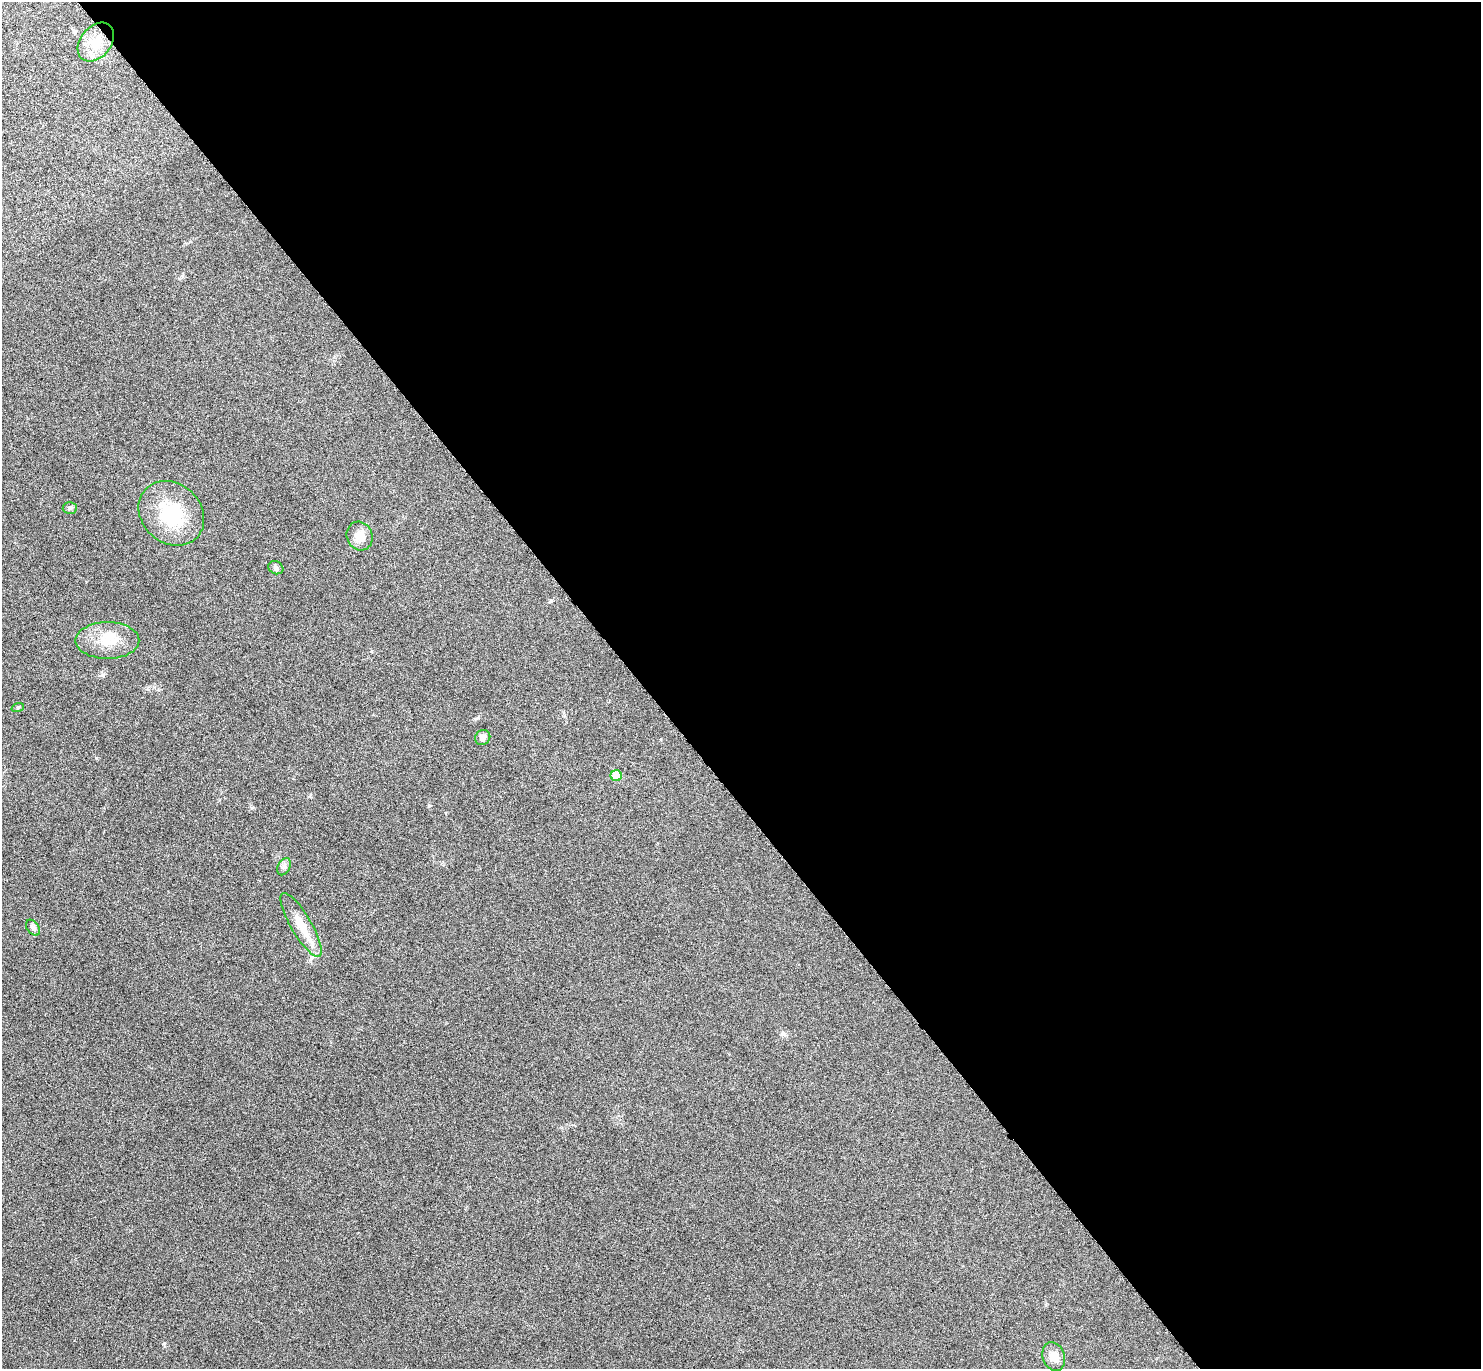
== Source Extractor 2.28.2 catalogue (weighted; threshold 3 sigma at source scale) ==
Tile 8 of 4 x 4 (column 4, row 2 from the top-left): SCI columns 4445-5923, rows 2895-4261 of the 5934 x 5929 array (HDU 1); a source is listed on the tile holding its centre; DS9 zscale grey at full resolution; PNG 1483 x 1371 px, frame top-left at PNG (2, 2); each listed source drawn as its Kron ellipse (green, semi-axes under 4 px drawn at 4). Shown black and unused: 57% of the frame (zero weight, under 4 of 8 exposures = <1% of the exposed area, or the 3 px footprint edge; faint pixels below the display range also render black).
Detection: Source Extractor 2.28.2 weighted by HDU 2 'WHT'; one run over the whole footprint, this tile lists its part. Background 0.0235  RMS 0.0036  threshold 0.0148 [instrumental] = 3 sigma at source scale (4.09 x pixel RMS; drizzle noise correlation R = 1.36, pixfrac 0.8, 0.05/0.05 arcsec/px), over >= 5 px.
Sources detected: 13; all 13 listed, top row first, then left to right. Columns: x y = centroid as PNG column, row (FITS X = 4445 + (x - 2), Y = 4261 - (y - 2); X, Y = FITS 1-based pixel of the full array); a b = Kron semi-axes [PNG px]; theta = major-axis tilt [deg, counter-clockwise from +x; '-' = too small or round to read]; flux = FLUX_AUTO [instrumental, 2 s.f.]
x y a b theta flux
96 42 22 15 50 7
70 508 7 6 - 0.68
171 513 35 29 -43 19
360 536 15 13 -66 4
276 568 8 6 -25 0.85
107 640 32 18 0 8.9
18 707 6 4 19 0.48
483 737 8 7 - 1.8
616 776 5 5 - 7.5
284 867 9 6 64 1.1
301 925 36 10 -59 7
33 928 9 6 -55 0.9
1054 1357 15 11 -70 3.6
Unlisted compact peaks at least as high as the median listed source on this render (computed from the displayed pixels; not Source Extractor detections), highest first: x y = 103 675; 164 1343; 96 758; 478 718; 429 806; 551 601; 252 808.